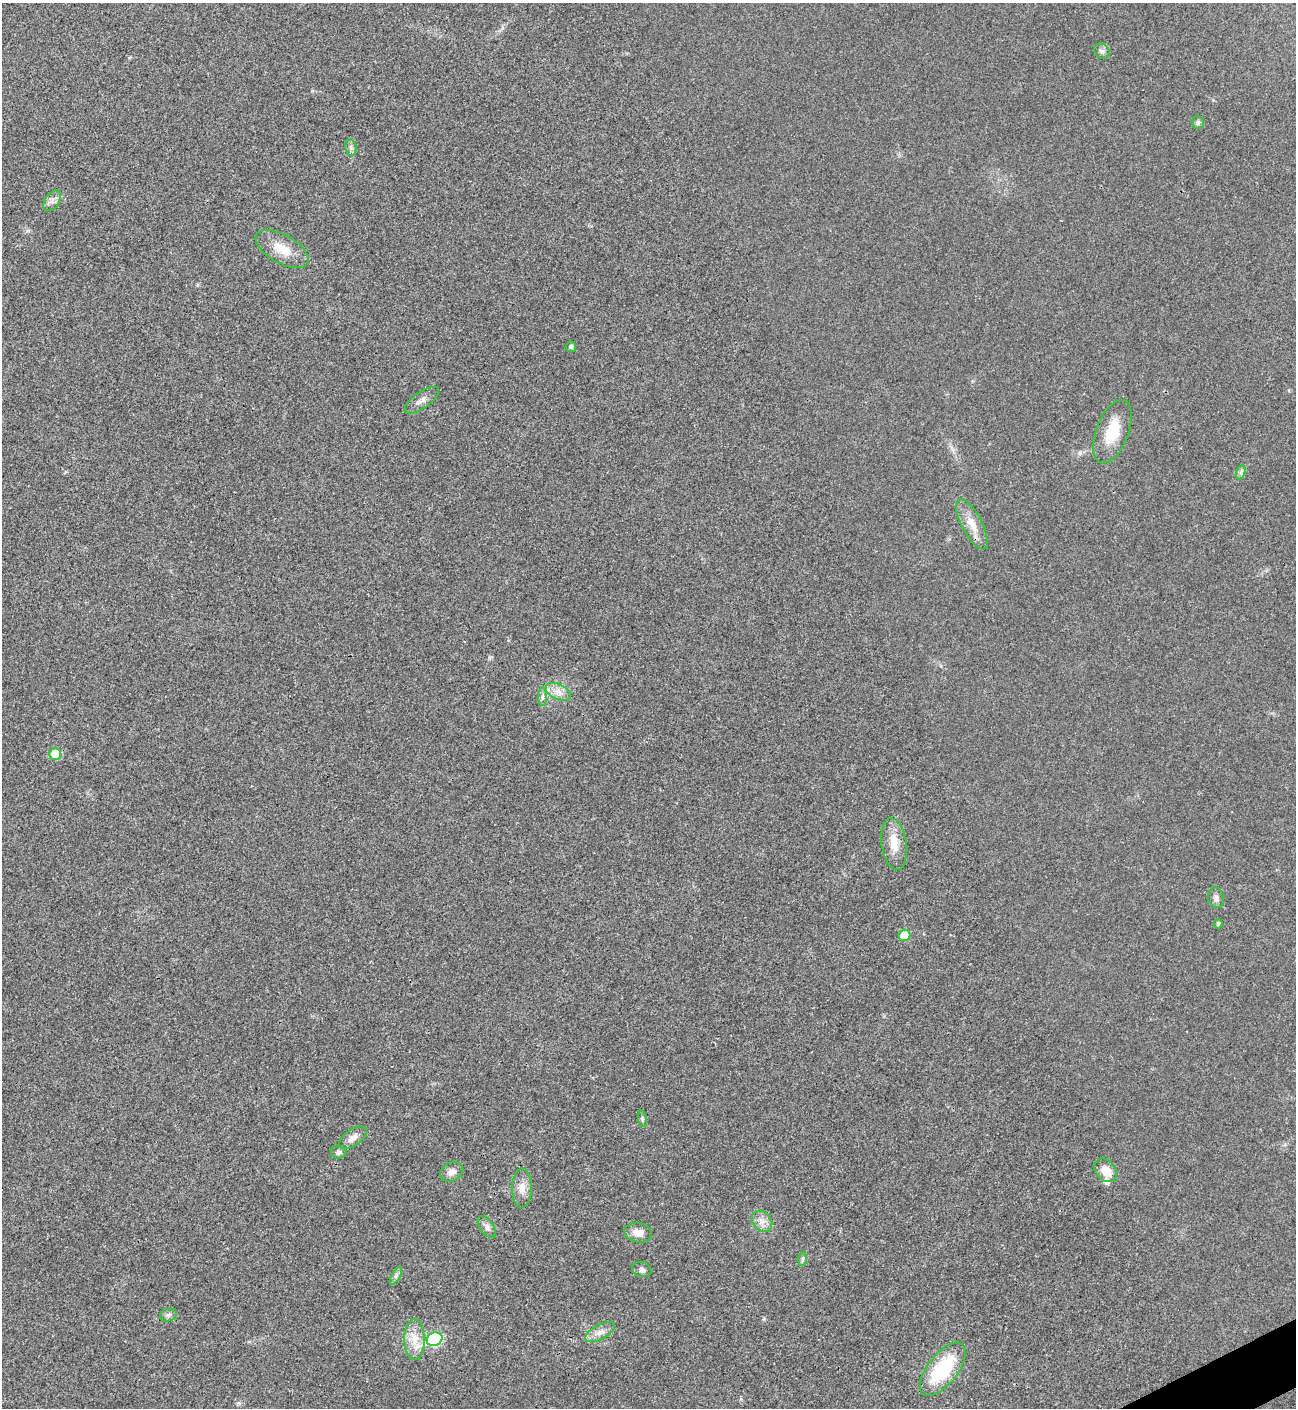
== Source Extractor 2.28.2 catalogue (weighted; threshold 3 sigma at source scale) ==
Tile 6 of 4 x 4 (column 2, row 2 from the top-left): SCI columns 1582-2875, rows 2819-4224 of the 5627 x 5637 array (HDU 1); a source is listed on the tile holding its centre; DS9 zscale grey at full resolution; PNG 1298 x 1410 px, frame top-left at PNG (2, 3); each listed source drawn as its Kron ellipse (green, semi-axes under 4 px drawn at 4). Shown black and unused: <1% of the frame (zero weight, under 3 of 4 exposures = <1% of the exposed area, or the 3 px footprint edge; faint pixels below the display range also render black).
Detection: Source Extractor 2.28.2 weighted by HDU 2 'WHT'; one run over the whole footprint, this tile lists its part. Background 0.02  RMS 0.0055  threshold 0.0248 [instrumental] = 3 sigma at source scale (4.5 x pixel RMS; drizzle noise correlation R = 1.50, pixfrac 1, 0.05/0.05 arcsec/px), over >= 5 px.
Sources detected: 36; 2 inside a brighter listed object's ellipse — not listed separately; the other 34 listed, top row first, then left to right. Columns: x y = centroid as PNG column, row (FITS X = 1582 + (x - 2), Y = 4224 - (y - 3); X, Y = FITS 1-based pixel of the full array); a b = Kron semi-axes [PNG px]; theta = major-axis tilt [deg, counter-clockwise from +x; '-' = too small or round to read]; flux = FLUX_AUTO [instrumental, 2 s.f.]
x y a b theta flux
1102 51 8 7 - 2.1
1198 123 6 6 - 1.3
351 148 8 5 -79 1.6
52 201 11 7 56 2.6
282 249 29 14 -30 12
571 347 5 5 - 1.5
422 400 20 8 35 3.6
1112 432 33 16 69 19
1241 472 7 4 72 1.3
972 524 28 10 -63 8.8
558 692 13 7 -24 4
542 697 9 4 90 1.5
55 754 6 6 - 13
894 844 26 12 -82 9.4
1216 898 10 8 -77 2.4
1218 924 4 4 - 1.2
904 935 6 5 - 15
642 1119 8 4 -82 1.1
353 1138 16 8 35 4.2
338 1152 8 6 -4 1.6
1105 1170 13 9 -51 8.2
452 1172 12 9 26 3.5
522 1188 20 10 89 5.7
762 1221 11 9 -50 3.8
487 1227 13 6 -54 2.3
638 1233 14 10 -9 5.1
803 1259 7 4 88 1.1
642 1269 10 7 -15 2.1
396 1276 10 4 61 1.5
168 1315 8 6 15 1.7
600 1332 16 7 28 4.3
435 1339 8 6 25 53
414 1340 20 10 -89 8.5
943 1369 32 15 52 35